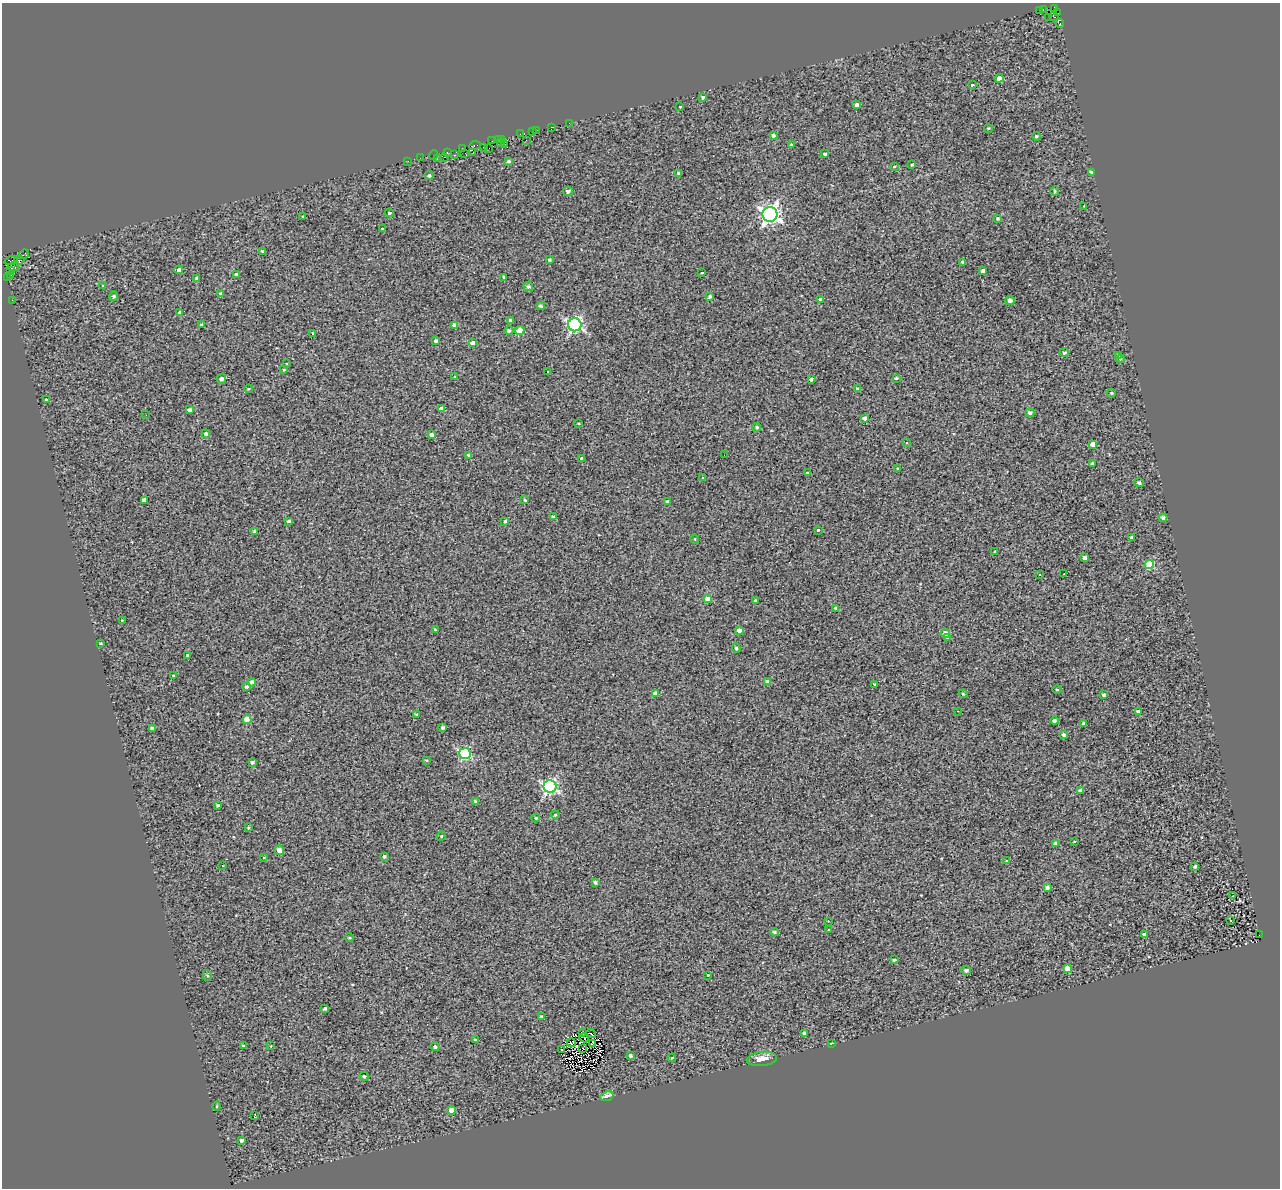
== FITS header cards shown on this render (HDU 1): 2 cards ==
NAXIS1  =                 1278
NAXIS2  =                 1186

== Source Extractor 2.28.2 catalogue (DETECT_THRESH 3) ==
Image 1278 x 1186 px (HDU 1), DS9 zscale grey, 1 PNG px = 1 image px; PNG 1282 x 1190 px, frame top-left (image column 1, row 1186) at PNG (2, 3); each listed source drawn as its Kron ellipse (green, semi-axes under 4 px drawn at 4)
Background 0.148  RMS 1.4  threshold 4.07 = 3 sigma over >= 5 px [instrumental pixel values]
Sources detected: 227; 1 with non-positive FLUX_AUTO (blend fragments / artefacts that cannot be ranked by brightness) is neither listed nor drawn; the other 226 listed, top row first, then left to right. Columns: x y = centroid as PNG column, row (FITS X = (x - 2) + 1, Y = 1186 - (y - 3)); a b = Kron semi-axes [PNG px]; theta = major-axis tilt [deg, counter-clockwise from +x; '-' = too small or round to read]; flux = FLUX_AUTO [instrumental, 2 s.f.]
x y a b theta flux
1043 9 3 3 - 250
1055 9 4 3 - 1900
1039 10 3 2 - 590
1057 13 3 2 - 640
1054 17 5 2 - 110
1049 18 3 2 - 62
1060 23 5 3 - 460
999 78 4 4 - 500
972 85 3 3 - 850
703 97 3 3 - 160
857 105 4 4 - 550
680 107 3 3 - 180
569 123 3 2 - 110
551 127 3 2 - 73
989 128 4 3 - 91
532 131 4 2 - 290
536 131 3 2 - 80
520 134 3 2 - 110
773 135 4 4 - 180
1036 136 4 4 - 170
502 139 3 2 - 130
498 140 3 2 - 230
526 140 3 2 - 45
492 141 2 2 - 79
500 143 3 2 - 170
505 144 2 2 - 64
792 144 4 3 - 130
475 145 6 3 11 340
483 147 2 2 - 84
489 148 2 2 - 58
462 149 3 2 - 130
447 152 2 2 - 84
473 152 3 2 - 110
465 153 3 2 - 130
825 154 4 3 - 180
434 155 5 2 - 270
454 155 3 2 - 380
444 157 3 2 - 270
420 158 2 2 - 74
437 158 3 2 - 150
408 161 2 2 - 44
509 161 3 3 - 150
912 164 4 3 - 120
894 166 4 3 - 140
1091 172 4 3 - 150
679 173 3 3 - 180
429 176 4 4 - 140
568 191 5 4 - 220
1055 191 5 4 - 170
1084 206 3 2 - 55
389 213 4 3 - 770
770 214 7 7 - 37000
303 217 3 3 - 100
998 219 3 3 - 140
382 229 3 3 - 290
263 252 4 3 - 220
24 254 5 3 - 330
11 260 7 2 18 190
19 260 5 3 - 220
549 260 4 4 - 150
963 262 4 3 - 200
13 267 6 3 -1 900
179 270 4 4 - 400
10 271 3 2 - 64
983 271 4 4 - 340
702 273 3 3 - 380
237 274 4 3 - 390
11 275 3 2 - 1200
7 277 3 2 - 1700
504 277 3 3 - 130
197 278 4 3 - 200
103 285 4 3 - 78
528 286 5 5 - 170
221 293 4 3 - 140
113 296 4 4 - 180
710 296 4 3 - 160
820 299 4 4 - 320
12 300 2 2 - 65
1010 301 4 4 - 340
541 306 4 3 - 170
180 312 3 3 - 1400
510 320 4 3 - 130
201 325 3 3 - 130
454 325 4 4 - 550
575 325 7 6 - 18000
509 331 5 4 - 200
520 331 4 4 - 1800
313 333 4 3 - 140
436 341 4 4 - 290
473 343 4 4 - 620
1064 353 4 4 - 160
1118 355 4 4 - 120
1120 359 4 3 - 130
286 364 3 3 - 340
284 369 3 3 - 90
547 371 3 2 - 72
455 376 3 3 - 340
896 378 3 2 - 130
221 379 5 4 - 290
811 379 3 3 - 160
249 389 4 3 - 100
857 389 3 3 - 160
1111 393 4 3 - 120
46 399 3 3 - 1800
441 409 4 4 - 580
189 410 4 3 - 240
1030 413 4 4 - 230
146 415 2 2 - 400
864 418 3 3 - 240
578 423 2 2 - 75
757 427 4 4 - 180
206 434 4 4 - 230
432 435 4 3 - 320
906 443 3 3 - 140
1093 444 4 4 - 820
469 455 4 4 - 180
724 455 2 2 - 50
582 458 3 3 - 610
1093 463 4 3 - 180
898 469 3 3 - 160
807 472 3 3 - 420
703 478 2 2 - 83
1139 483 4 4 - 220
144 500 4 4 - 500
525 500 4 3 - 130
667 501 3 3 - 130
553 517 4 4 - 190
1163 518 4 4 - 300
289 521 3 3 - 170
505 521 4 3 - 150
818 530 3 3 - 460
255 531 4 3 - 160
1131 537 4 3 - 190
695 539 4 4 - 93
994 551 3 3 - 310
1084 558 3 3 - 310
1149 564 5 4 - 3800
1064 574 3 2 - 380
1040 575 3 3 - 140
708 599 4 4 - 1300
756 601 4 3 - 210
836 609 4 3 - 240
122 620 2 2 - 52
436 630 4 3 - 130
740 631 4 4 - 1000
945 633 5 4 - 580
948 637 4 4 - 220
101 643 3 2 - 72
736 648 4 4 - 160
187 655 3 3 - 170
174 676 4 3 - 220
252 682 4 4 - 410
768 682 4 4 - 460
875 684 3 3 - 120
247 687 4 3 - 180
1057 690 5 3 - 75
656 693 4 4 - 600
963 694 4 3 - 100
1104 695 4 3 - 150
958 711 3 2 - 110
1138 712 4 3 - 290
416 714 3 3 - 130
247 720 4 4 - 1900
1054 720 4 4 - 190
1083 723 3 3 - 150
443 727 3 3 - 200
152 728 4 3 - 160
1064 735 4 4 - 260
465 754 6 5 - 8800
426 760 4 3 - 120
252 762 3 3 - 210
550 786 6 6 - 19000
1080 791 4 4 - 510
476 801 4 3 - 220
217 805 3 3 - 120
555 815 4 3 - 80
536 818 4 3 - 130
248 828 4 3 - 88
441 836 5 4 - 120
1074 841 3 3 - 170
1056 843 4 3 - 210
279 850 5 4 - 580
384 856 3 3 - 160
264 858 3 3 - 120
1007 861 3 3 - 150
222 866 3 2 - 78
1195 866 3 3 - 170
595 882 4 3 - 180
1047 887 3 3 - 240
1233 896 3 2 - 70
828 921 3 3 - 110
1230 921 3 2 - 100
828 930 3 3 - 150
775 932 4 4 - 160
1145 935 4 3 - 340
1259 935 2 2 - 470
349 938 5 3 - 78
894 960 3 3 - 120
1067 969 4 4 - 1300
966 970 5 4 - 190
207 975 5 4 - 150
708 975 3 3 - 120
325 1009 3 3 - 160
541 1017 3 3 - 200
583 1032 3 2 - 75
805 1033 4 4 - 400
591 1034 5 2 - 75
584 1038 5 2 - 110
475 1040 3 2 - 110
571 1043 4 2 - 42
592 1043 3 2 - 80
831 1043 3 2 - 81
243 1046 3 3 - 150
271 1046 3 3 - 250
435 1047 4 4 - 150
583 1048 2 2 - 71
562 1049 4 2 - 130
630 1055 3 3 - 230
672 1058 4 3 - 69
762 1059 15 7 6 830
364 1076 4 4 - 150
607 1096 7 4 22 470
217 1106 4 3 - 67
451 1110 4 4 - 1000
255 1115 3 2 - 76
241 1140 3 3 - 180
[1 non-positive-flux detection neither listed nor drawn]